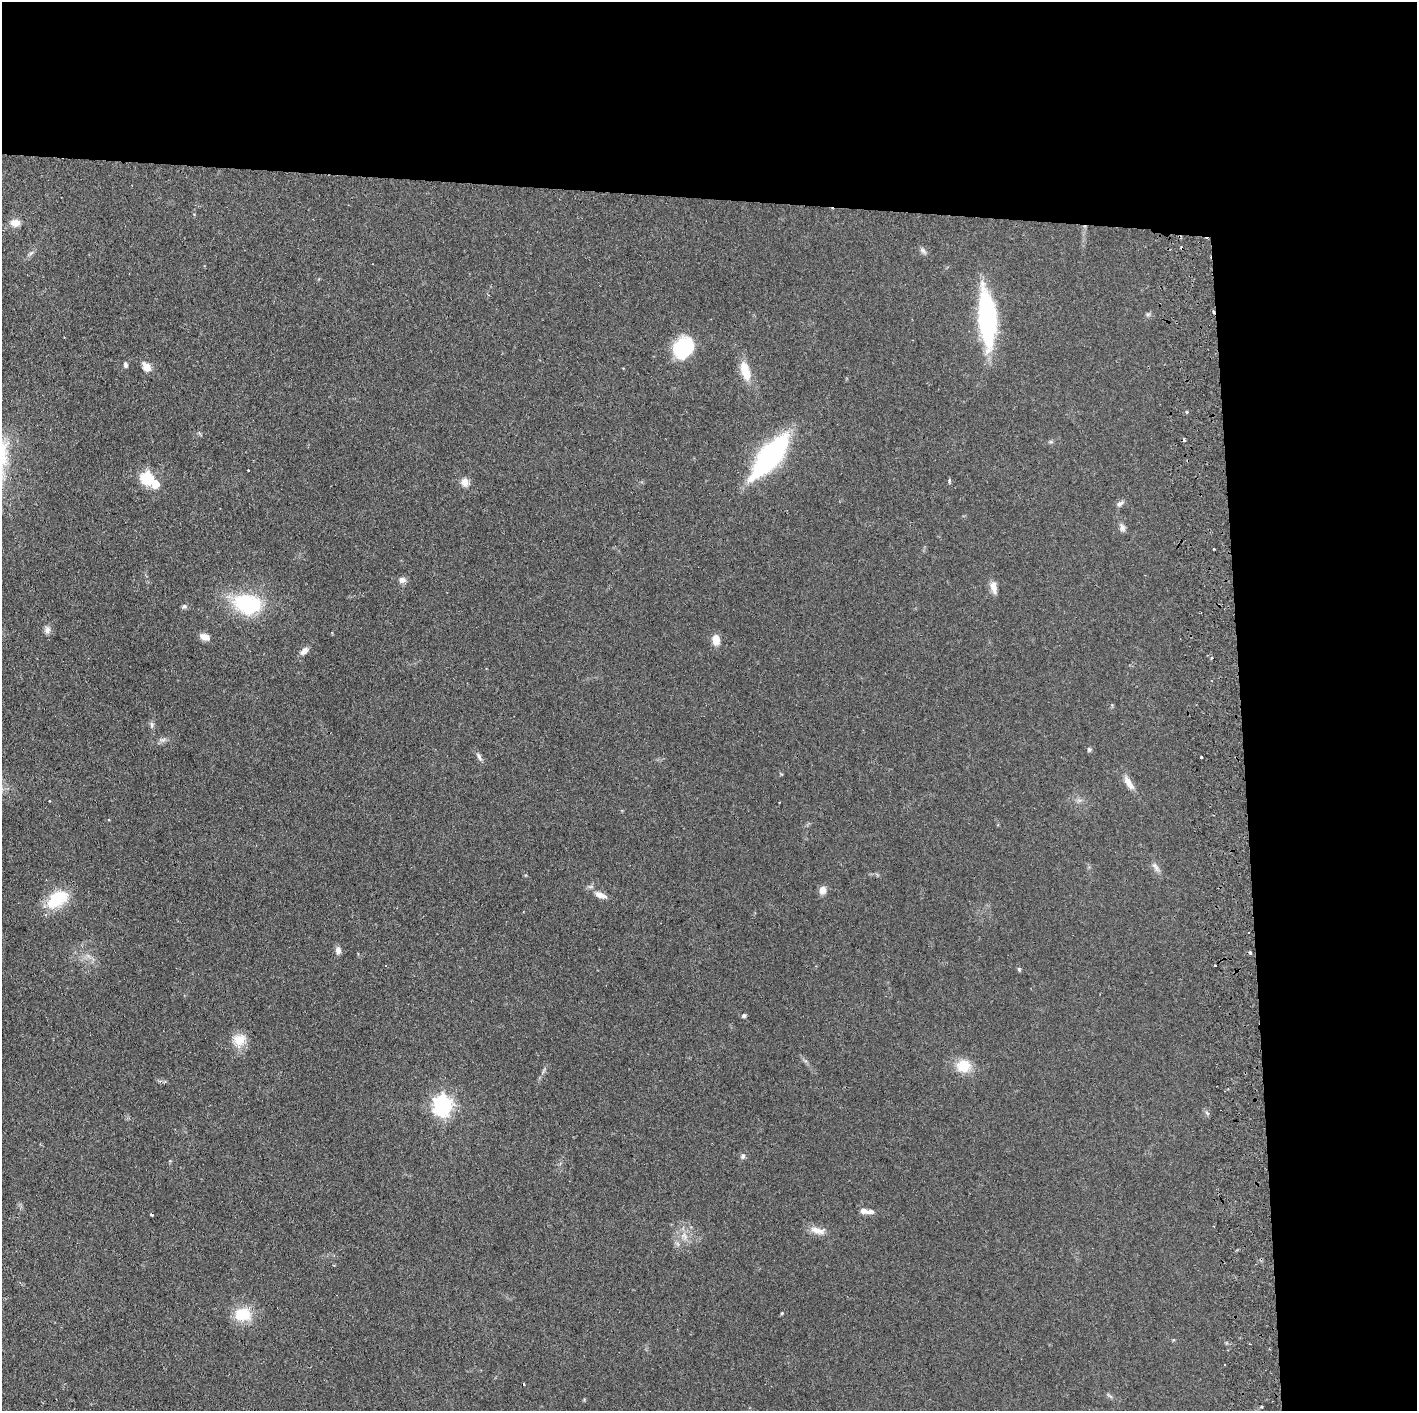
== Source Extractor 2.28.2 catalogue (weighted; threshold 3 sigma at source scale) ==
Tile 3 of 3 x 3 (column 3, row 1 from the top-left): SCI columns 2891-4305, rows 2820-4228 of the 4364 x 4231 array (HDU 1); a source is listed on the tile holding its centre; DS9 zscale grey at full resolution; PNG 1419 x 1413 px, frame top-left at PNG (2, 2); no overlay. Shown black and unused: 24% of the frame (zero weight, under 2 of 3 exposures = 3% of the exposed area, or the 3 px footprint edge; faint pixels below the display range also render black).
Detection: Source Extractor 2.28.2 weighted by HDU 2 'WHT'; one run over the whole footprint, this tile lists its part. Background 0.0611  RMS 0.0056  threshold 0.0252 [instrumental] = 3 sigma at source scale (4.5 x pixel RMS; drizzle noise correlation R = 1.50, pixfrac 1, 0.05/0.05 arcsec/px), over >= 5 px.
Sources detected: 69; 3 inside a brighter object's white glare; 11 cosmic-ray / hot-pixel residue — not listed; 1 inside a brighter listed object's ellipse — not listed separately; the other 54 listed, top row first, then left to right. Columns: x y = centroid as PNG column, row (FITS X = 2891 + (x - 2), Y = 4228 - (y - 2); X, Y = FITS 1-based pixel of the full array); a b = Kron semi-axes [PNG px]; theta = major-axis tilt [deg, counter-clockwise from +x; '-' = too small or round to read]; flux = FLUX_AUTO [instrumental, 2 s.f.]
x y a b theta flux
15 223 12 9 -2 4.6
923 251 9 7 -45 1.7
31 253 8 5 44 1.3
1148 314 6 4 19 0.94
987 318 53 15 -86 91
683 347 23 19 85 35
125 365 7 5 -78 1.2
146 367 12 8 -50 4.8
745 371 25 10 -74 12
1187 412 3 3 - 2.4
1050 442 8 4 0 0.93
770 457 44 16 51 100
147 477 6 6 - 56
949 481 5 3 - 1.2
465 482 11 10 - 4
1120 504 9 6 34 1.9
1122 527 12 6 -71 2.2
402 580 9 8 - 2.4
994 588 16 7 -78 3.9
247 604 38 26 -13 38
184 607 7 6 - 1.3
47 630 11 8 89 2.4
205 637 11 7 -19 4.1
716 640 12 8 -87 5.7
304 651 12 6 41 2.9
1212 658 3 3 - 0.61
152 725 9 5 86 1.5
163 740 10 4 13 1.5
1089 749 6 5 - 1
479 757 12 5 -67 1.9
1201 757 3 3 - 1.2
781 774 6 4 -44 0.52
1129 782 21 7 -57 5.1
49 801 3 2 - 0.35
109 820 4 2 - 0.41
1155 867 16 6 -58 2.7
823 890 9 8 - 3.8
600 895 17 8 -21 4.3
57 899 30 17 36 20
338 950 9 6 -86 2.7
1019 969 6 5 - 0.75
744 1016 5 5 - 1.2
239 1040 18 15 20 8.7
963 1066 15 13 -4 13
443 1105 8 7 - 260
1207 1113 6 4 -46 1
743 1156 8 6 64 1.4
863 1211 11 7 -20 3.1
817 1230 21 9 -11 5.4
684 1236 12 8 -39 4
782 1313 5 3 - 0.54
243 1314 19 15 9 17
524 1384 3 2 - 0.79
1261 1407 3 3 - 0.64